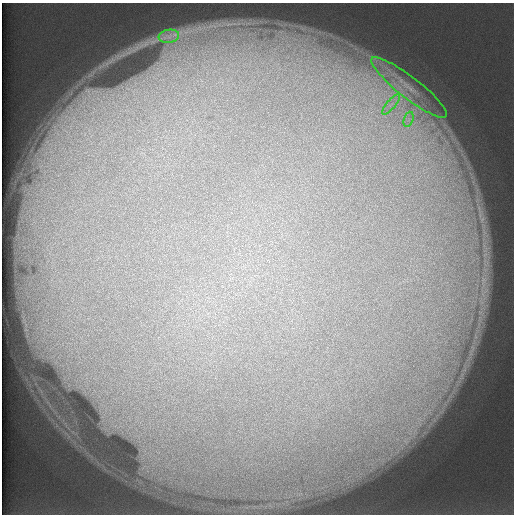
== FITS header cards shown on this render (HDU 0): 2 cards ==
NAXIS1  =                  512 /
NAXIS2  =                  512 /

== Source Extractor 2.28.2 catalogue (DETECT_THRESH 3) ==
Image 512 x 512 px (HDU 0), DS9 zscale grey, 1 PNG px = 1 image px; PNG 516 x 516 px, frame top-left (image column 1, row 512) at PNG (2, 3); each listed source drawn as its Kron ellipse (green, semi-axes under 4 px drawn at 4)
Background 125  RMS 5.9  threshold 17.6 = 3 sigma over >= 5 px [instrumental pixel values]
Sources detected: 4; all 4 listed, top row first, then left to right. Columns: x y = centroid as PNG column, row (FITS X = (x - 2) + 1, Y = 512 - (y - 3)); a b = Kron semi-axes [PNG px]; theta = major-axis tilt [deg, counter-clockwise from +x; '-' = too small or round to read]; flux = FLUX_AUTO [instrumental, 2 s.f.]
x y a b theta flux
169 36 10 6 8 2600
409 87 47 10 -38 14000
391 104 13 3 49 1800
409 119 8 4 71 1500